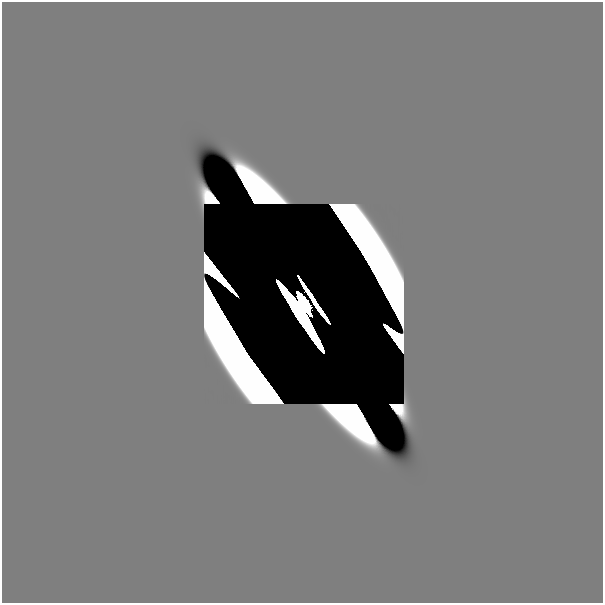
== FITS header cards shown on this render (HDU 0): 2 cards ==
NAXIS1  =                  601
NAXIS2  =                  601

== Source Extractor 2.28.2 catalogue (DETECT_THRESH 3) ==
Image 601 x 601 px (HDU 0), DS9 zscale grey, 1 PNG px = 1 image px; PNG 605 x 605 px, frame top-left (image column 1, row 601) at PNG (2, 2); no overlay
Background 0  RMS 8.4e-44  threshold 2.52e-43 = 3 sigma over >= 5 px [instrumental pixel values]
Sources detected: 10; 8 with non-positive FLUX_AUTO (blend fragments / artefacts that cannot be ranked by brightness) are not listed; the other 2 listed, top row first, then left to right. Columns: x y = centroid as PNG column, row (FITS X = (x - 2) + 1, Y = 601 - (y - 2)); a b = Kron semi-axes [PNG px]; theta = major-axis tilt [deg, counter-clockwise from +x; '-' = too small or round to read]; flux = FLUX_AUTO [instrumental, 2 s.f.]
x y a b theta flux
304 303 21 7 -59 4.8e+00
197 591 51 27 0 2.3e-15
At the frame edge (FLAGS 8, measured only in part): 1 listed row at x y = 197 591
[8 non-positive-flux detections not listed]